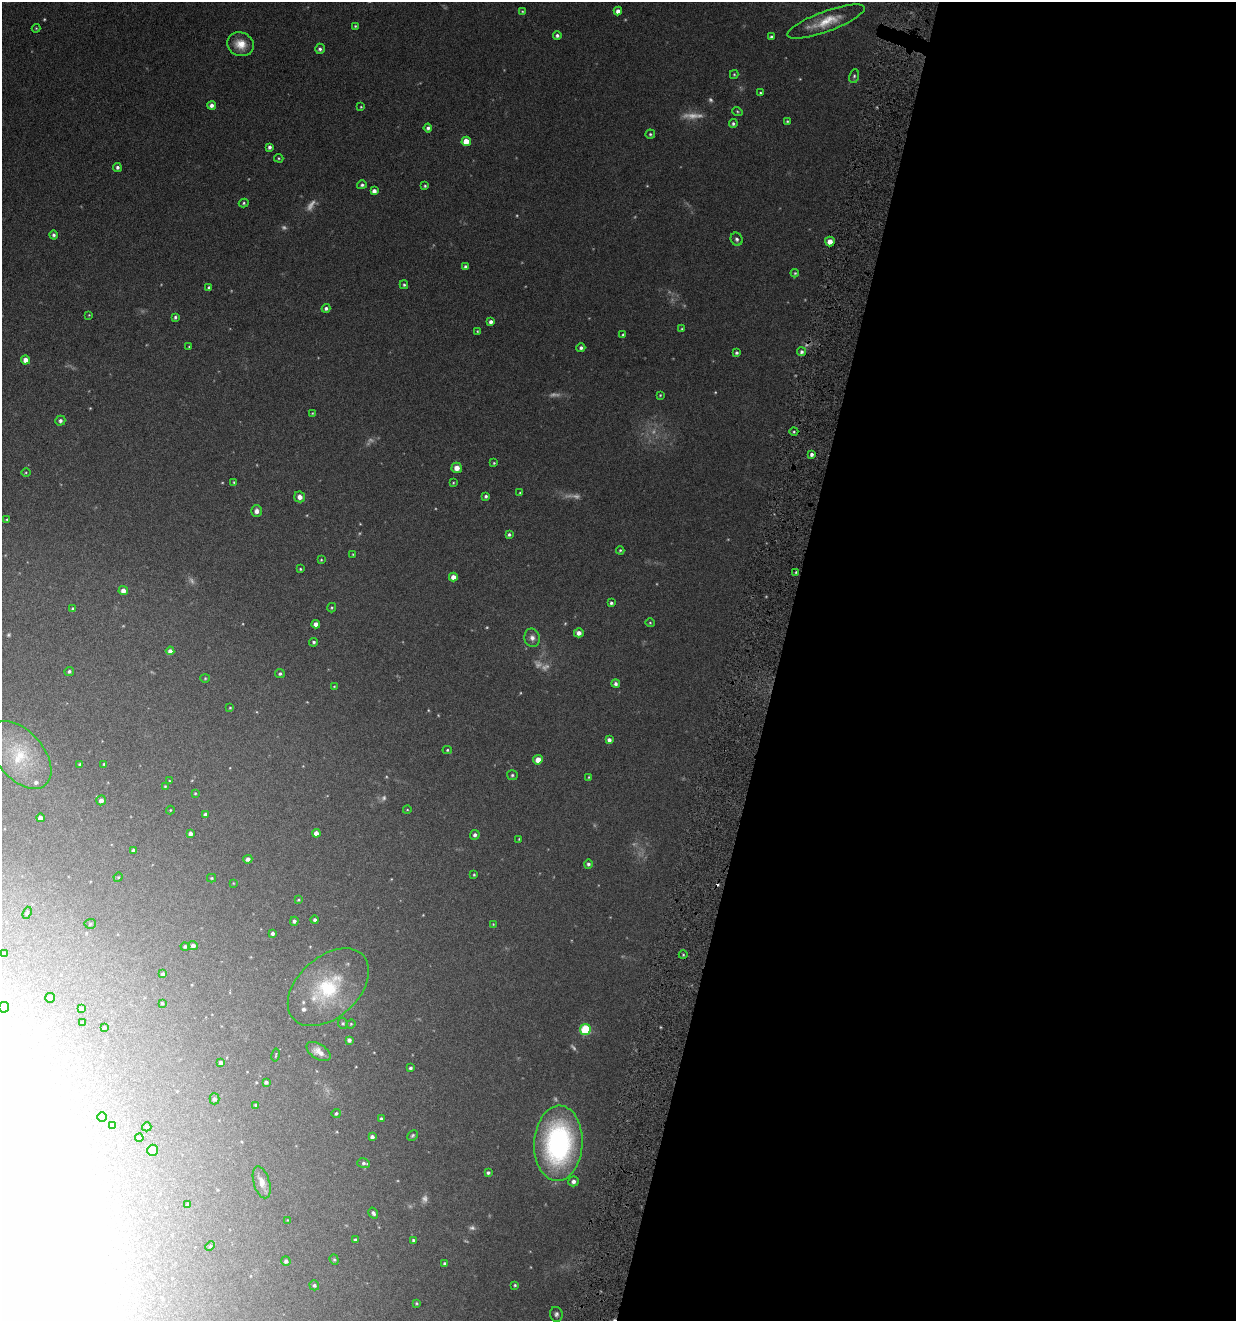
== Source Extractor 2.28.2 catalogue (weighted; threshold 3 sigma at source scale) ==
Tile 12 of 4 x 4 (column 4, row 3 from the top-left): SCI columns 3840-5073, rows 1324-2642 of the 5336 x 5285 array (HDU 1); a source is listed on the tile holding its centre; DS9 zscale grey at full resolution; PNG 1238 x 1323 px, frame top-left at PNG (2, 2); each listed source drawn as its Kron ellipse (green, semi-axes under 4 px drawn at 4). Shown black and unused: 37% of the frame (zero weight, under 4 of 8 exposures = <1% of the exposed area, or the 3 px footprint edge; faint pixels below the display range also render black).
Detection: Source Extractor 2.28.2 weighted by HDU 2 'WHT'; one run over the whole footprint, this tile lists its part. Background 0.154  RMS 0.0064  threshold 0.0261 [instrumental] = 3 sigma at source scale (4.09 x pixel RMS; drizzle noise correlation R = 1.36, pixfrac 0.8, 0.05/0.05 arcsec/px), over >= 5 px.
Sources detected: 217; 34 too faint to see at this stretch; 9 inside a brighter object's white glare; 1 cosmic-ray / hot-pixel residue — neither listed nor drawn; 5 inside a brighter listed object's ellipse — not listed separately; the other 168 listed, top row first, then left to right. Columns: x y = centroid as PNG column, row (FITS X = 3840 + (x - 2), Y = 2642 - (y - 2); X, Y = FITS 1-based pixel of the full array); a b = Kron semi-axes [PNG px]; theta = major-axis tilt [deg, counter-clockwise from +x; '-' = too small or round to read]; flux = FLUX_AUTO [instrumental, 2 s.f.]
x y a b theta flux
522 11 4 3 - 0.53
618 11 4 4 - 3.2
826 21 41 10 20 14
355 26 4 4 - 0.67
36 28 4 4 - 0.56
557 36 4 4 - 1.4
772 37 3 3 - 1.4
240 44 14 11 -25 8.2
320 49 5 5 - 1.5
734 74 4 4 - 0.66
854 76 7 5 80 1.1
760 93 4 3 - 0.65
212 105 4 4 - 2.2
361 107 4 3 - 0.54
737 111 5 4 - 0.73
787 121 3 3 - 0.65
733 123 4 4 - 1.1
428 128 4 4 - 1.5
650 134 5 4 - 0.86
466 141 4 4 - 9.4
269 147 4 3 - 1.6
279 158 5 4 - 0.62
117 167 4 4 - 1.5
362 185 5 4 - 1.2
425 186 3 3 - 0.75
374 191 4 4 - 2.9
244 203 5 4 - 0.86
53 235 4 4 - 1.4
737 239 7 5 -60 1.6
830 241 5 5 - 4
465 267 4 4 - 1.3
795 273 4 4 - 0.74
404 285 4 3 - 0.83
209 287 4 3 - 1.1
326 308 4 4 - 1.5
89 315 4 3 - 0.46
175 317 4 3 - 1.1
491 322 4 4 - 2
682 329 4 4 - 0.63
477 331 3 3 - 0.55
623 335 3 3 - 0.79
189 347 3 3 - 0.47
581 348 4 4 - 1.4
802 352 4 4 - 1.6
737 353 4 4 - 1.1
25 360 4 4 - 4.5
660 395 4 4 - 0.62
312 413 4 3 - 0.53
60 421 5 5 - 1.8
794 432 4 3 - 0.68
812 454 4 4 - 1.8
494 463 4 4 - 0.66
457 468 5 5 - 4.8
26 472 5 3 - 0.56
234 482 4 4 - 0.69
453 483 3 3 - 0.51
520 493 3 3 - 0.7
486 496 3 3 - 1.1
300 497 5 5 - 3.5
257 511 6 5 - 2.7
7 520 3 2 - 0.59
509 534 4 4 - 1.2
620 550 4 4 - 0.74
353 554 3 2 - 0.47
321 560 4 3 - 0.56
300 569 3 3 - 0.66
796 572 4 3 - 0.69
453 577 4 4 - 3.6
123 591 4 4 - 3.5
611 603 4 4 - 1.2
73 608 4 4 - 0.75
332 608 5 4 - 0.67
650 623 4 4 - 0.63
316 624 4 4 - 3.4
579 633 5 4 - 3.1
532 638 9 7 -77 2.9
314 642 4 4 - 1
170 651 4 4 - 2.6
69 671 4 4 - 1.1
280 674 5 4 - 1.2
205 678 4 4 - 0.6
616 683 4 4 - 1.5
334 686 4 3 - 0.49
230 708 4 3 - 0.56
609 740 4 4 - 2.2
447 750 4 4 - 0.77
20 755 40 23 -49 30
538 760 5 4 - 5.3
80 764 3 3 - 1.2
104 764 3 3 - 0.68
512 775 5 5 - 0.95
589 777 4 3 - 0.62
169 781 4 2 - 0.44
165 786 3 3 - 0.59
195 793 4 3 - 0.59
101 800 5 4 - 2.9
170 810 4 4 - 0.56
407 810 4 3 - 0.42
205 814 4 4 - 1.8
40 818 4 4 - 3
190 833 4 4 - 2.1
316 833 4 4 - 3.7
475 835 5 4 - 1.7
519 839 3 3 - 0.46
133 850 4 4 - 1.4
248 859 5 4 - 2
588 864 4 4 - 1.4
474 875 3 3 - 0.62
118 877 5 4 - 0.58
212 878 4 3 - 0.73
233 883 4 2 - 0.36
298 900 4 3 - 0.64
27 913 6 4 69 0.97
315 920 4 4 - 1.4
294 921 4 4 - 1.5
90 924 6 5 - 0.84
493 924 4 3 - 0.47
272 933 3 3 - 1.5
185 946 4 4 - 1
193 946 5 4 - 2.1
4 953 3 3 - 0.63
683 955 4 3 - 0.56
163 974 4 3 - 1.4
328 987 47 30 42 43
50 998 5 5 - 2.3
162 1003 4 3 - 0.61
4 1007 5 5 - 2.5
81 1009 4 4 - 1.3
82 1023 3 3 - 0.61
343 1023 6 4 -67 0.87
351 1024 5 4 - 0.55
104 1027 3 3 - 0.59
585 1029 5 5 - 43
349 1040 4 4 - 1.8
318 1052 13 7 -33 4.6
276 1055 7 2 79 0.52
221 1063 4 4 - 2.3
410 1068 4 3 - 1.3
266 1082 4 3 - 1.3
214 1099 5 5 - 1.5
256 1105 3 3 - 0.98
336 1113 4 4 - 1
102 1117 5 5 - 0.96
381 1119 3 3 - 0.92
112 1125 4 4 - 0.75
147 1127 5 4 - 1.2
413 1135 6 4 45 0.93
372 1137 4 4 - 2
139 1138 4 4 - 1.5
558 1143 38 24 87 130
152 1150 5 5 - 6.2
363 1163 6 5 - 1.4
488 1173 4 3 - 1.1
573 1181 5 5 - 2.3
262 1182 16 8 -74 4.5
188 1204 3 3 - 1.2
373 1213 6 4 -58 1.5
288 1220 4 4 - 0.43
355 1240 3 3 - 0.98
413 1240 4 4 - 1.3
210 1246 5 4 - 0.72
334 1260 5 4 - 0.8
286 1261 5 4 - 1.6
445 1263 3 3 - 1.1
314 1285 5 5 - 1.3
515 1285 3 3 - 0.73
416 1303 4 4 - 0.69
556 1314 7 6 - 1.6